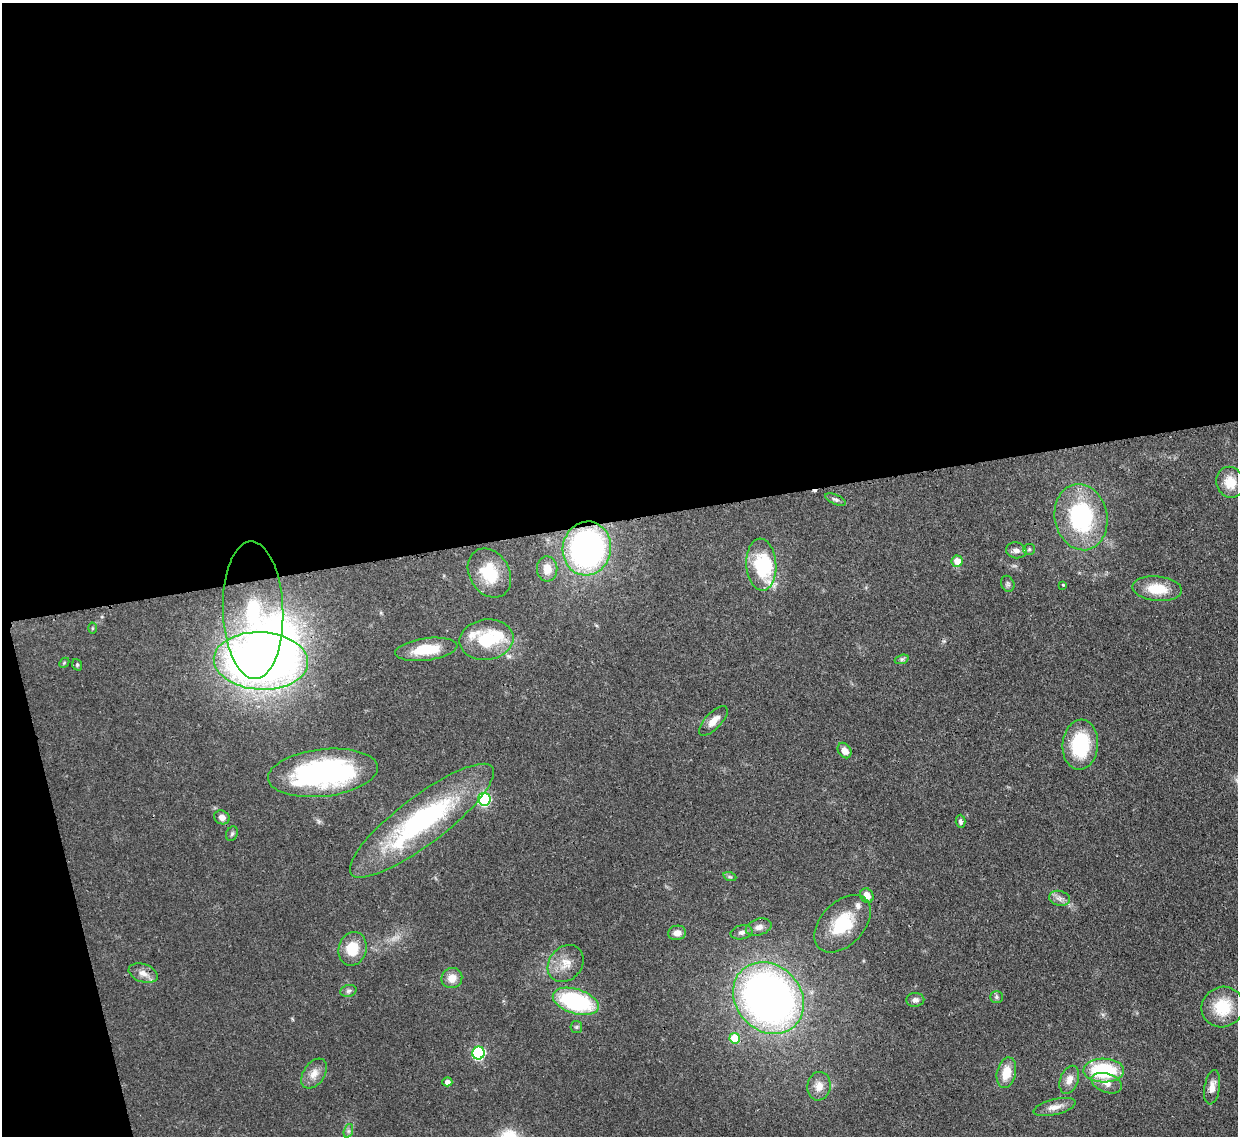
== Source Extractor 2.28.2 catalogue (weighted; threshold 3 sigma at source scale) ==
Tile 1 of 4 x 4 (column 1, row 1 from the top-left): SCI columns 82-1317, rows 3624-4757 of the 5109 x 5092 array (HDU 1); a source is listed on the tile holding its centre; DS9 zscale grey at full resolution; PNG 1240 x 1138 px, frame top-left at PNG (2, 3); each listed source drawn as its Kron ellipse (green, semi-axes under 4 px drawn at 4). Shown black and unused: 48% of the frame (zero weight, under 3 of 4 exposures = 9% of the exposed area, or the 3 px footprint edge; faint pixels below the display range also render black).
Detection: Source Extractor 2.28.2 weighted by HDU 2 'WHT'; one run over the whole footprint, this tile lists its part. Background 0.114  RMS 0.0048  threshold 0.0217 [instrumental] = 3 sigma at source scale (4.5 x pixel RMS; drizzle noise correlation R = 1.50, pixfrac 1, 0.05/0.05 arcsec/px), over >= 5 px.
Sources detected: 67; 1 too faint to see at this stretch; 3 inside a brighter object's white glare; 1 cosmic-ray / hot-pixel residue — neither listed nor drawn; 2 inside a brighter listed object's ellipse — not listed separately; the other 60 listed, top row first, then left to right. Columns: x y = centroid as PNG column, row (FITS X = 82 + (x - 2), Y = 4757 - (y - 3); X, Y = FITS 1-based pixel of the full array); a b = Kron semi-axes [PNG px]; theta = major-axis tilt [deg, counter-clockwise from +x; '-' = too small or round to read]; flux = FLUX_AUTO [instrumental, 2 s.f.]
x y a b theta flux
1230 482 15 13 -70 8.5
835 500 11 5 -22 1.4
1081 517 33 26 -79 54
587 548 27 24 80 140
1029 549 6 5 - 0.83
1016 550 10 8 -9 2.5
957 561 6 5 - 4.6
761 565 26 15 -86 24
547 569 12 10 -87 4.9
489 573 26 20 -59 18
1008 584 8 6 -66 1.1
1063 585 3 3 - 0.36
1157 589 25 12 -6 13
253 610 69 30 -88 35
92 628 5 3 - 0.47
486 640 27 20 8 23
426 649 31 11 7 15
902 659 7 4 18 0.99
261 661 47 29 -3 370
64 663 6 4 45 0.6
77 665 6 4 -71 0.71
713 721 19 8 46 4.9
1080 745 25 18 85 31
845 751 8 6 -56 3.6
323 773 55 23 6 100
484 799 6 6 - 54
222 817 8 7 - 2.7
422 821 88 24 37 85
961 821 6 5 - 1.2
232 834 7 5 69 1
730 877 7 4 -18 0.83
867 896 8 6 -62 3.8
1059 898 10 7 -12 2.4
843 924 34 21 46 21
759 927 13 8 17 2.8
742 932 11 7 12 1.8
677 933 9 7 11 3.4
353 949 17 14 73 12
566 963 20 16 50 7.5
143 973 15 9 -19 3.9
452 978 10 10 - 5.2
348 991 8 6 16 1.2
996 997 6 5 - 1
768 998 39 32 -48 300
915 1000 9 7 4 1.8
576 1001 24 12 -17 52
1223 1007 21 20 - 17
576 1027 6 5 - 0.85
735 1038 5 5 - 16
479 1053 6 6 - 62
1104 1071 20 12 -1 36
1006 1073 16 9 77 9
314 1074 16 10 56 4.8
1069 1080 14 9 70 4
447 1082 5 4 - 2.4
1107 1083 16 9 -20 4.1
819 1086 14 11 81 5.1
1212 1087 17 7 81 4.2
1054 1107 21 8 14 4.4
348 1131 7 4 71 1.2
Overlapping masked pixels (flux is a lower limit): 2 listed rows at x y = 587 548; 323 773